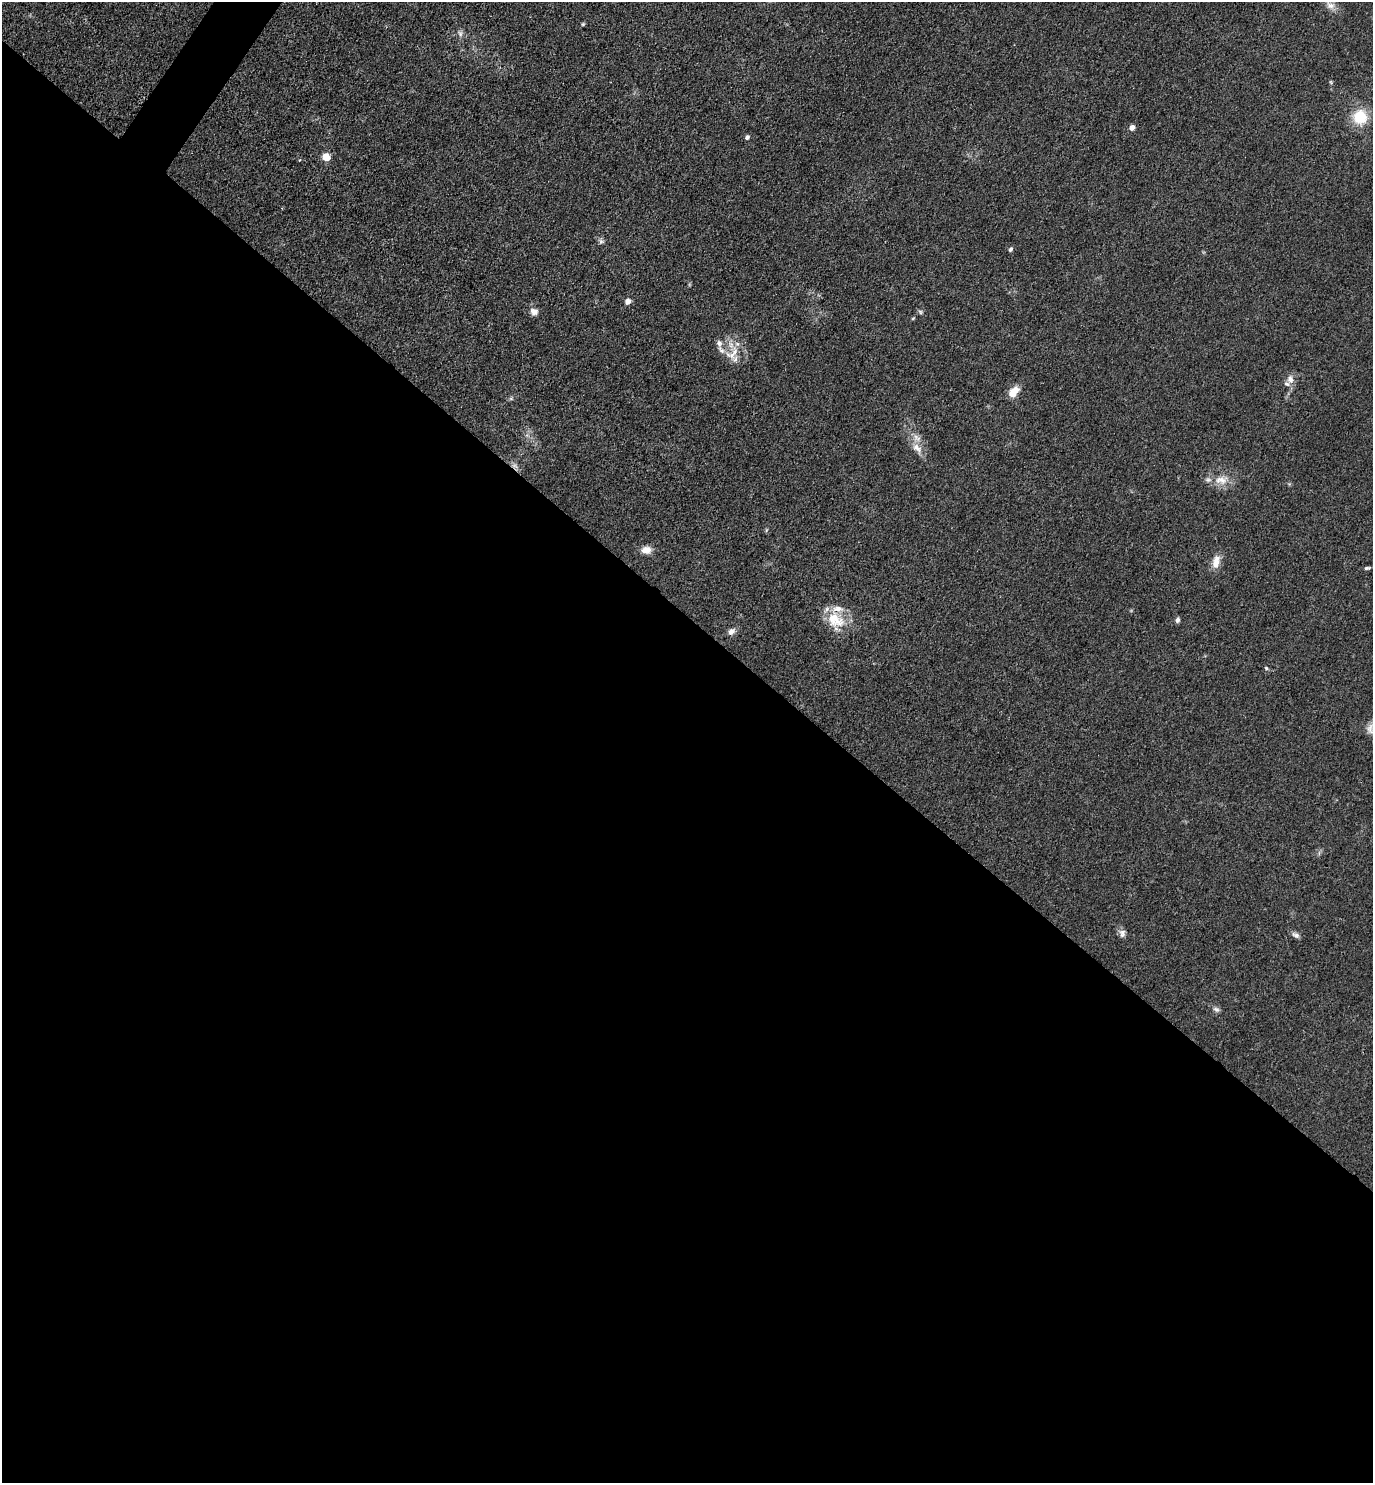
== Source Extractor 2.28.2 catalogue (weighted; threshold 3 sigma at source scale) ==
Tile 14 of 4 x 4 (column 2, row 4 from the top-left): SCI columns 1668-3038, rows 3-1483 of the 5932 x 5927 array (HDU 1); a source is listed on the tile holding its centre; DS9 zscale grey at full resolution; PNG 1375 x 1485 px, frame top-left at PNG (2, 2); no overlay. Shown black and unused: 59% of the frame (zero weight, under 3 of 4 exposures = <1% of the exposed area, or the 3 px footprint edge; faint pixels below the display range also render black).
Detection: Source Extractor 2.28.2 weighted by HDU 2 'WHT'; one run over the whole footprint, this tile lists its part. Background 0.0393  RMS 0.0049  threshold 0.0223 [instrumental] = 3 sigma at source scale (4.5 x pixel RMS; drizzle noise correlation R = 1.50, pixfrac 1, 0.05/0.05 arcsec/px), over >= 5 px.
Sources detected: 34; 1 too faint to see at this stretch — not listed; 4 inside a brighter listed object's ellipse — not listed separately; the other 29 listed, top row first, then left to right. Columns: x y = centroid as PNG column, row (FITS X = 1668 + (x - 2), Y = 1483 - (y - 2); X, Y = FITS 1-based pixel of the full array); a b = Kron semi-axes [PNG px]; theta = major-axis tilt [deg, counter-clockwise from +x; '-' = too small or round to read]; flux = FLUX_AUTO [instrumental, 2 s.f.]
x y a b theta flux
1330 5 13 9 -17 3.3
583 24 5 5 - 0.65
460 33 9 6 -75 1.6
1331 82 6 3 -71 0.54
1360 117 19 18 - 14
1132 128 5 4 - 4
747 137 5 4 - 1.4
326 157 10 8 -41 4.4
601 241 7 7 - 1.3
1011 249 6 4 61 0.95
628 301 7 6 - 2.5
534 312 10 9 - 2.7
920 312 7 5 -61 0.81
719 343 9 7 -66 1.8
732 353 26 15 49 8.8
1290 379 12 10 -68 3.4
1013 392 11 7 45 7.9
917 448 16 10 -38 4.5
1221 480 21 12 -1 7
646 550 13 9 4 3.9
1216 562 18 9 79 5.1
1367 568 8 4 2 0.97
835 620 28 20 -33 14
1177 620 7 5 71 1.2
731 632 9 7 39 2.6
1266 668 5 4 - 0.6
1122 933 11 8 86 2.2
1296 935 10 6 -28 1.8
1216 1009 10 6 -23 1.5